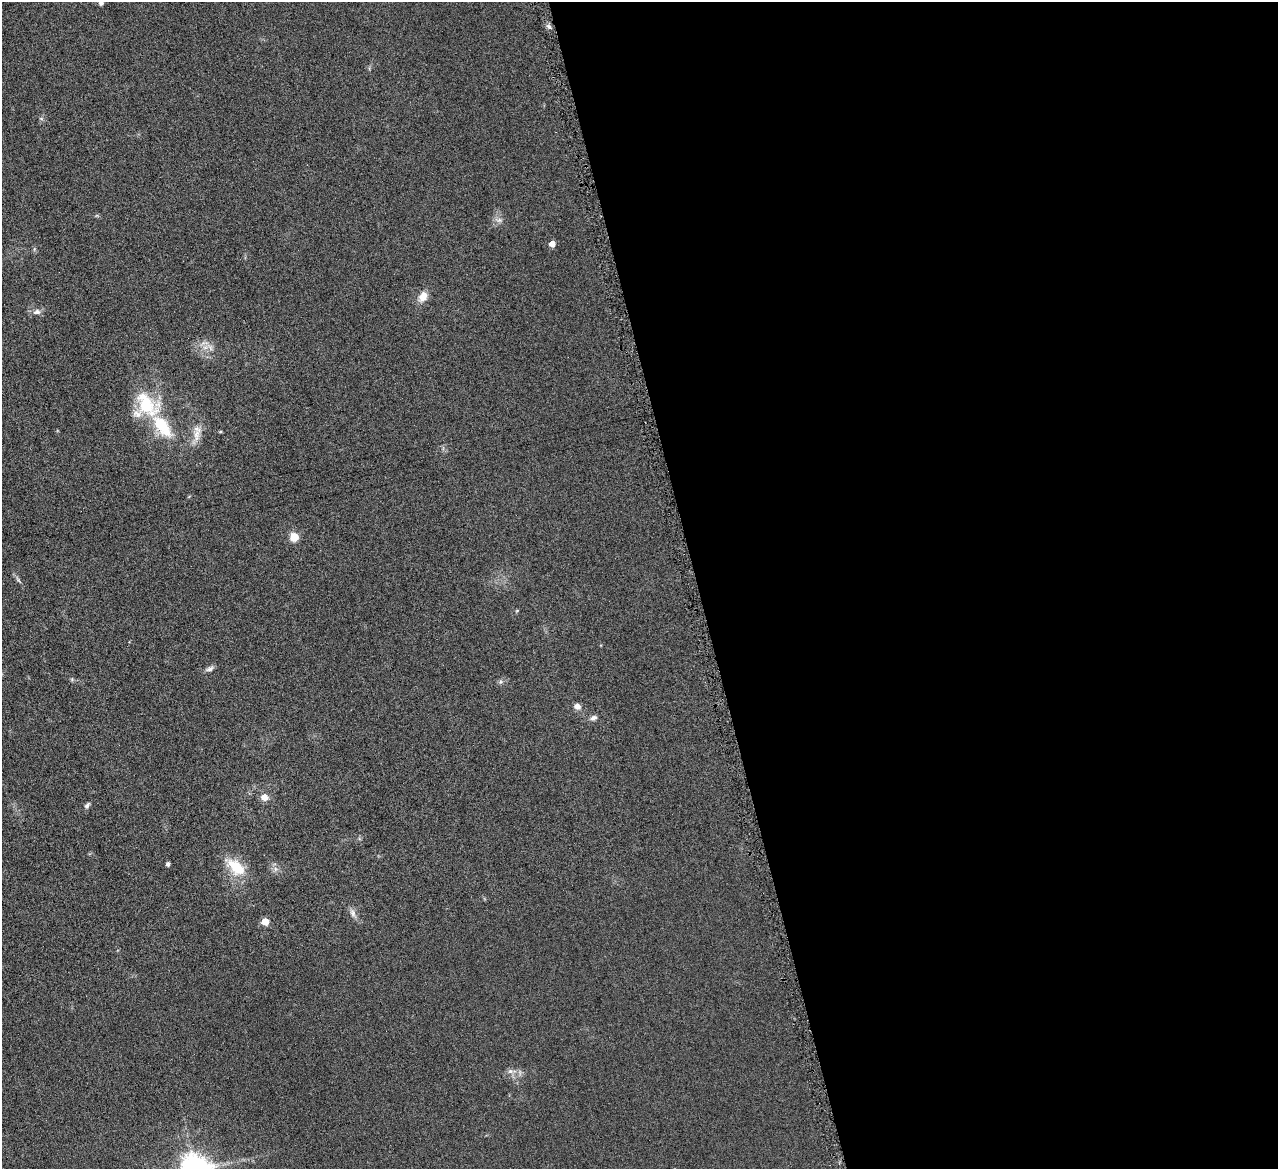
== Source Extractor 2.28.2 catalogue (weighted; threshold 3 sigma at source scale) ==
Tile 8 of 4 x 4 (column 4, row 2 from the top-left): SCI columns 3834-5109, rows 2608-3774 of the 5114 x 5096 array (HDU 1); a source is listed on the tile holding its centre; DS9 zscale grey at full resolution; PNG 1280 x 1171 px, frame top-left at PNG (2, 2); no overlay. Shown black and unused: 45% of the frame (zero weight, under 4 of 8 exposures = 1% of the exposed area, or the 3 px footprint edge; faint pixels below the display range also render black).
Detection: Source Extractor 2.28.2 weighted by HDU 2 'WHT'; one run over the whole footprint, this tile lists its part. Background 0.0891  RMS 0.0087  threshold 0.0355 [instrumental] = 3 sigma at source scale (4.09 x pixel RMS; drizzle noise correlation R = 1.36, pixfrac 0.8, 0.05/0.05 arcsec/px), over >= 5 px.
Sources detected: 22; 2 inside a brighter listed object's ellipse — not listed separately; the other 20 listed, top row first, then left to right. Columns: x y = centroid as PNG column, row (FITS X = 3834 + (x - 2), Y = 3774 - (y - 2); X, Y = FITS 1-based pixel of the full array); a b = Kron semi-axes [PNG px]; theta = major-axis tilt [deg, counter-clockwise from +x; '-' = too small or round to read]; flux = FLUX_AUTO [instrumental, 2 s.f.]
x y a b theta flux
101 3 6 5 - 2
499 220 6 6 - 2
552 244 5 5 - 6.1
423 297 14 10 62 7.4
37 312 10 7 3 3.6
205 347 7 5 0 2.8
146 405 38 21 -54 42
220 432 5 3 - 0.82
196 434 20 9 86 8.2
294 537 9 9 - 9
210 669 12 6 23 2.5
577 706 7 7 - 4.1
593 718 9 6 22 2.7
264 797 6 6 - 7.9
87 806 8 5 58 2
168 864 4 3 - 2.4
236 867 28 16 -42 21
353 913 10 7 -72 3.4
265 922 5 5 - 13
510 1071 8 6 19 2.5
Isophote crosses this tile's border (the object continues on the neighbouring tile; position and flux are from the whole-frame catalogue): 1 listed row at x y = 101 3